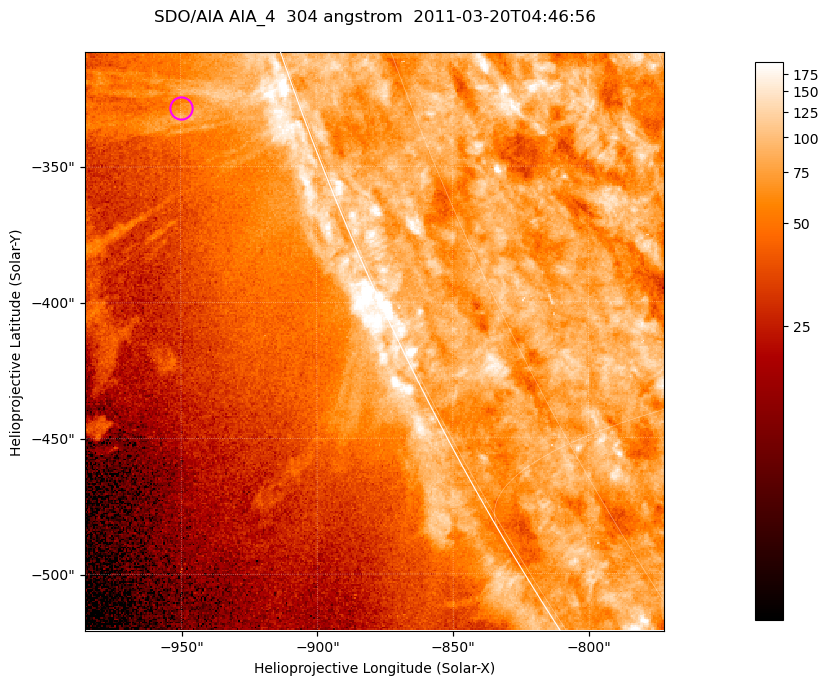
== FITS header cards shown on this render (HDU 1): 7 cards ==
TELESCOP= 'SDO/AIA '           / For AIA: SDO/AIA
INSTRUME= 'AIA_4   '           / For AIA: AIA_ATA1, AIA_ATA2, AIA_ATA3 or AIA_AT
WAVELNTH=                  304 / [angstrom] Wavelength
WAVEUNIT= 'angstrom'           / Wavelength unit: angstrom
DATE-OBS= '2011-03-20T04:46:56.123' / [ISO] Date when observation started; ISO 8
CTYPE1  = 'HPLN-TAN'           / CTYPE1; Typically HPLN
CTYPE2  = 'HPLT-TAN'           / CTYPE2; Typically HPLT

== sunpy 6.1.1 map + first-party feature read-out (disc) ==
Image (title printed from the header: SDO/AIA AIA_4  304 angstrom  2011-03-20T04:46:56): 355 x 355 px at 0.6 arcsec/px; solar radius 964 arcsec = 1606 px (partial field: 0.7% of the solar disc is inside the frame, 45% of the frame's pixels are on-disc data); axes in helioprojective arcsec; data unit not stated in the header (colour bar unlabelled)
Orientation: roll -0.132 deg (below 1 deg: not rotated)
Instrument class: DISC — disc imager (sunpy class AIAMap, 304 A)
Bright regions (active regions / flare kernels): reference = the on-disc median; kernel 3 px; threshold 5 sigma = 105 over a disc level ~79.8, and >= 1.15x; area >= 126 px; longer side >= 4 px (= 2.4 arcsec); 0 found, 0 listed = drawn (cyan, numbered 1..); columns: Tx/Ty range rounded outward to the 2 arcsec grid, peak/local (2 s.f.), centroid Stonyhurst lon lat
Off-limb structures (1.02-1.3 R_sun): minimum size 63 px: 5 found; the strongest spans PA ~110 deg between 1.02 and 1.08 R_sun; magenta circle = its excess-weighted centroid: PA ~110 deg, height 1.04 R_sun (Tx ~-950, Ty ~-328 arcsec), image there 1.5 x the reference